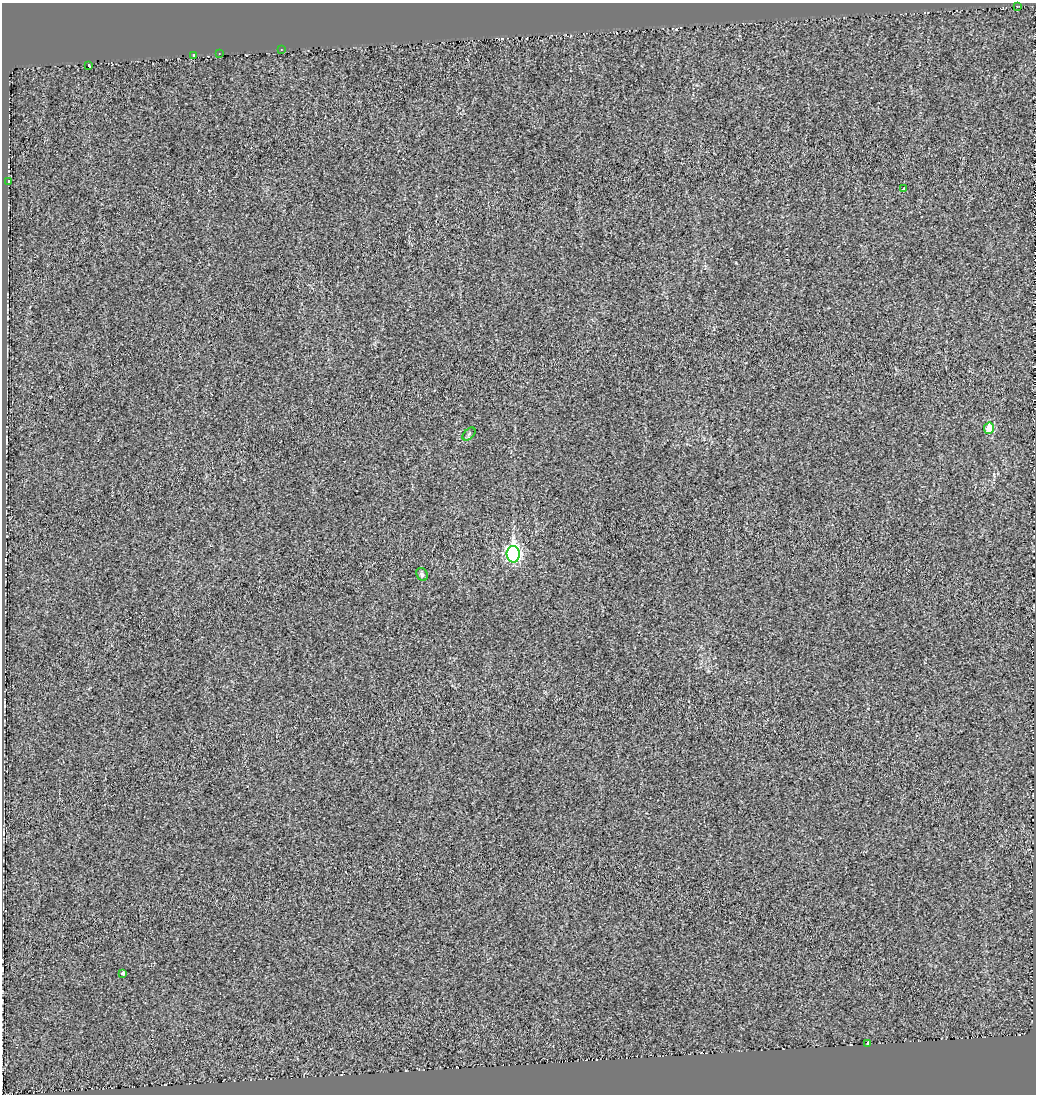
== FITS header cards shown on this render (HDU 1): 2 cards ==
NAXIS1  =                 1034
NAXIS2  =                 1092

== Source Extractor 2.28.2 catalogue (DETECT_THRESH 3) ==
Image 1034 x 1092 px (HDU 1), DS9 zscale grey, 1 PNG px = 1 image px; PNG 1038 x 1096 px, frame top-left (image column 1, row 1092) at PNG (2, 3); each listed source drawn as its Kron ellipse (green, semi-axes under 4 px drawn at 4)
Background -2.03e-05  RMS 0.016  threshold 0.0477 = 3 sigma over >= 5 px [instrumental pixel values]
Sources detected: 13; all 13 listed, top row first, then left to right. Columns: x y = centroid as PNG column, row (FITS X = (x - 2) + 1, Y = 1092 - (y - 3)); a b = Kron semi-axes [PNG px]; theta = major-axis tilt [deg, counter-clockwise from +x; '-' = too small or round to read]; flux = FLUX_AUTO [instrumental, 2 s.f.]
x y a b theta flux
1017 6 2 2 - 0.57
281 49 3 2 - 1.9
219 54 3 2 - 0.98
194 56 3 2 - 1.5
89 65 3 2 - 1.3
8 181 3 2 - 0.54
904 189 3 3 - 6.5
989 428 6 5 - 19
469 434 8 4 45 1.9
513 554 8 6 -89 270
422 574 7 5 -60 2.3
123 973 4 4 - 1.9
868 1044 3 3 - 12